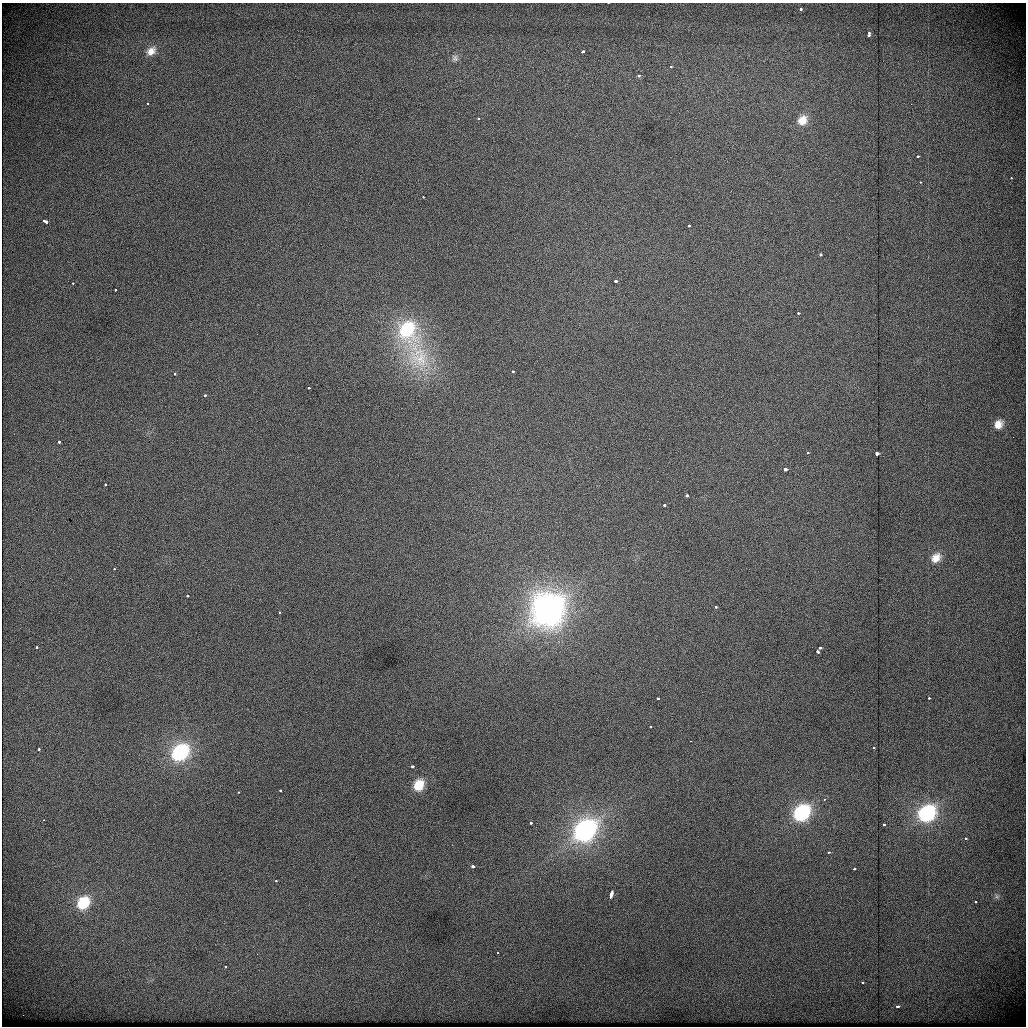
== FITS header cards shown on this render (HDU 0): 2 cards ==
NAXIS1  =                 1024          /
NAXIS2  =                 1024          /

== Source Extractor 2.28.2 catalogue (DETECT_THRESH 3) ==
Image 1024 x 1024 px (HDU 0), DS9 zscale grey, 1 PNG px = 1 image px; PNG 1028 x 1028 px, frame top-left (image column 1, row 1024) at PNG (2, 3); no overlay
Background 444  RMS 1.9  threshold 5.69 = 3 sigma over >= 5 px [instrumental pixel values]
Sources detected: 74; all 74 listed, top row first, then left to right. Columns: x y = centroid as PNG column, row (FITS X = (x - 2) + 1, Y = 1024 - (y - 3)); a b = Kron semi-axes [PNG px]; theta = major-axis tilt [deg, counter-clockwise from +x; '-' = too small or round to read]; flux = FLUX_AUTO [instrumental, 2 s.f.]
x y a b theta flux
800 9 3 3 - 310
869 34 4 3 - 670
151 51 14 10 44 1200
582 52 3 3 - 520
455 58 9 8 - 420
671 67 3 3 - 210
639 75 4 4 - 360
148 104 3 2 - 300
478 119 3 3 - 290
802 120 12 10 48 1600
917 156 3 2 - 610
1011 178 3 3 - 180
920 182 3 2 - 240
423 197 3 2 - 250
45 221 6 3 -27 1200
689 226 3 3 - 190
820 255 3 3 - 510
615 281 3 3 - 1000
73 283 3 2 - 250
115 290 3 3 - 270
798 313 3 3 - 340
407 330 32 26 -74 12000
420 358 56 34 -67 13000
513 371 3 3 - 450
174 374 3 3 - 470
309 388 3 3 - 280
204 395 3 3 - 500
998 424 7 6 - 950
59 442 3 3 - 860
807 453 3 3 - 300
877 453 3 3 - 3200
785 469 3 3 - 1600
105 485 3 3 - 390
687 495 3 3 - 1000
664 505 3 3 - 550
936 558 14 11 42 1500
114 569 3 2 - 310
188 596 3 2 - 210
716 607 3 3 - 330
548 610 22 20 52 55000
279 612 3 2 - 150
36 647 3 3 - 330
820 648 3 3 - 590
818 652 3 3 - 880
658 698 3 3 - 360
929 698 3 3 - 370
650 726 3 2 - 220
690 741 2 2 - 83
873 747 3 2 - 150
38 749 3 3 - 470
180 753 14 11 42 11000
412 766 4 3 - 480
419 785 15 12 62 2900
280 790 3 3 - 380
238 792 3 2 - 260
824 799 3 3 - 190
801 813 15 12 47 12000
926 813 15 12 39 14000
43 820 3 2 - 360
531 823 3 3 - 400
884 824 3 2 - 180
585 830 16 12 44 31000
966 838 3 3 - 200
829 852 3 2 - 210
473 866 3 3 - 2500
854 868 3 3 - 400
276 881 3 2 - 360
611 895 7 3 71 1700
975 902 3 2 - 210
83 903 14 11 48 4600
497 953 3 2 - 230
225 967 3 2 - 280
862 982 3 2 - 220
897 1006 4 3 - 530